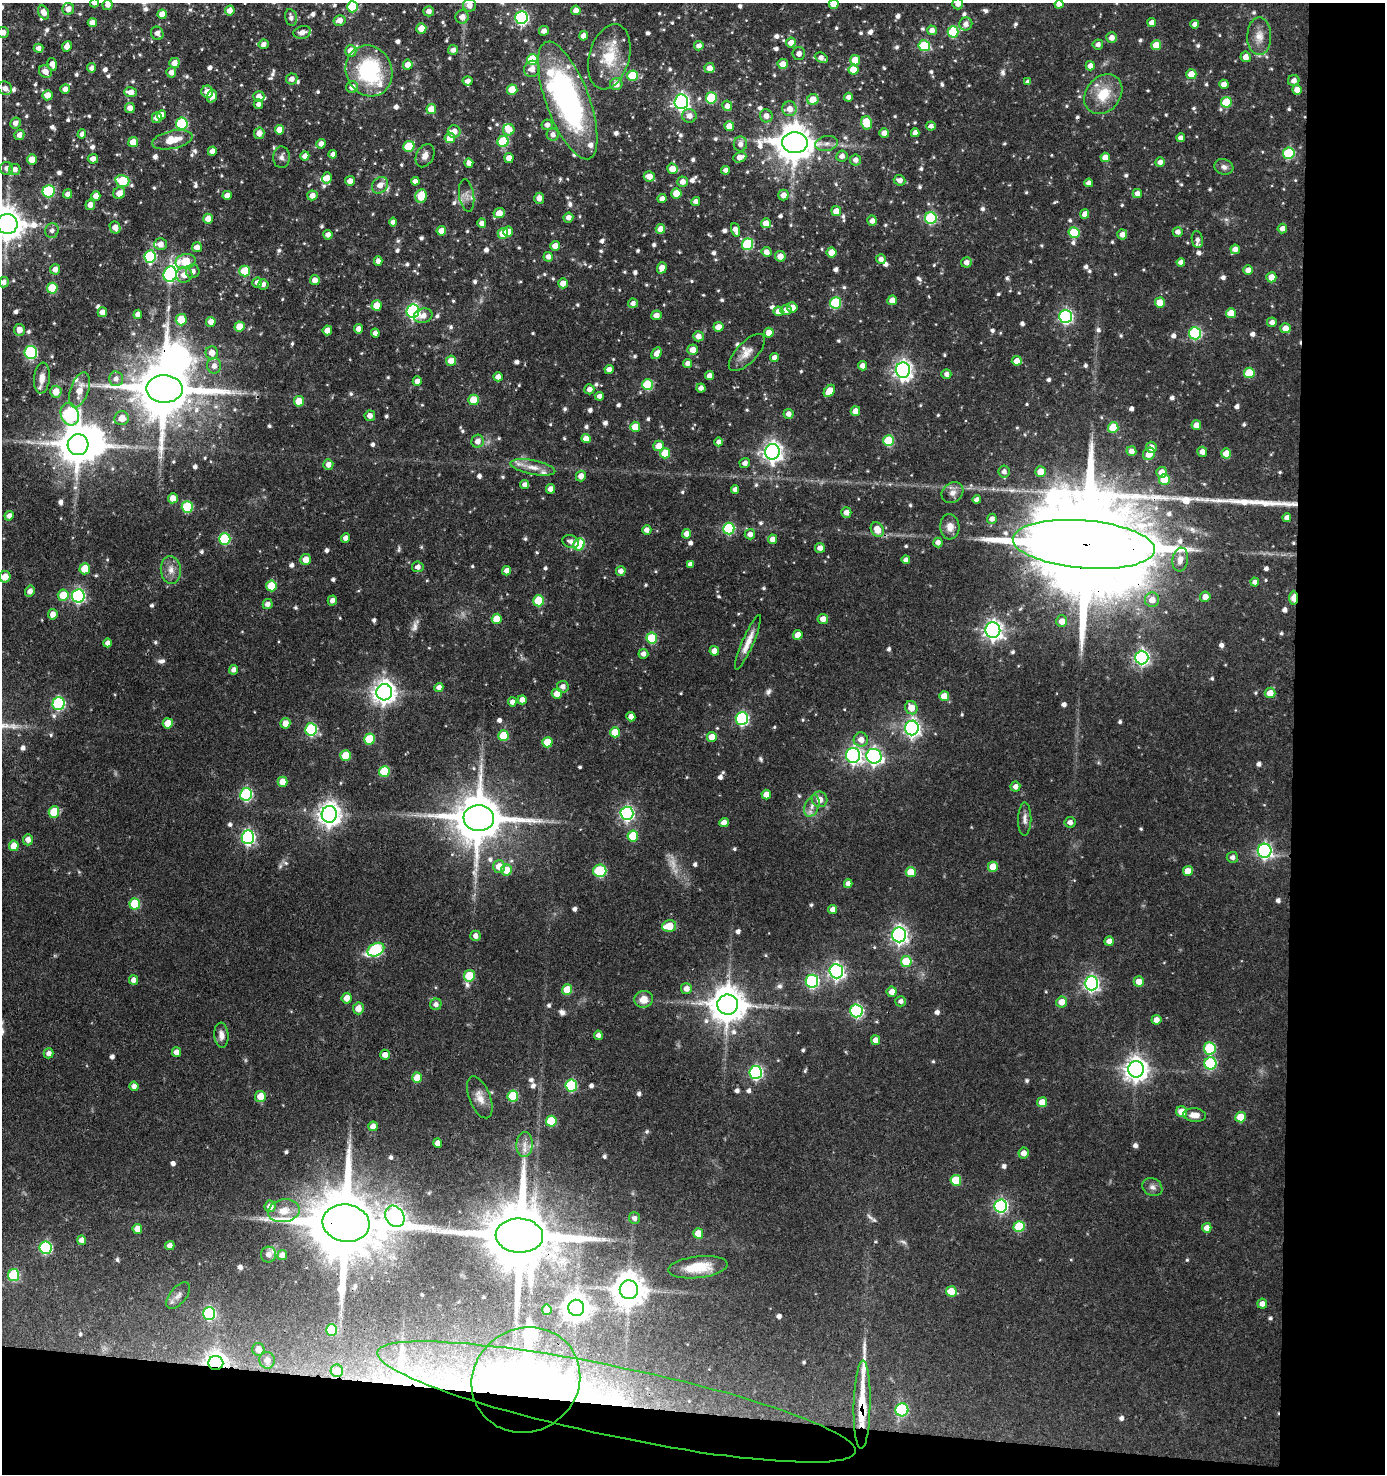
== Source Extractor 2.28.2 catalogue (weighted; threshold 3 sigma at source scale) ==
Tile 9 of 3 x 3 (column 3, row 3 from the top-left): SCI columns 2956-4338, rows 1-1472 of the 4442 x 4417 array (HDU 1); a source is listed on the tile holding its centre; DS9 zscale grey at full resolution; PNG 1387 x 1476 px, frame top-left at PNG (2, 3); each listed source drawn as its Kron ellipse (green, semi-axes under 4 px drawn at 4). Shown black and unused: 11% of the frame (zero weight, under 3 of 4 exposures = <1% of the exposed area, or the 3 px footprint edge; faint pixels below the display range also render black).
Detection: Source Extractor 2.28.2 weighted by HDU 2 'WHT'; one run over the whole footprint, this tile lists its part. Background 0.102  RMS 0.0042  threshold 0.0189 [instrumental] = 3 sigma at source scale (4.5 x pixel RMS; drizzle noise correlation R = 1.50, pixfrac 1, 0.05/0.05 arcsec/px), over >= 5 px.
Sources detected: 906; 2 too faint to see at this stretch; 6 inside a brighter object's white glare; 2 cosmic-ray / hot-pixel residue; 3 long thin detections or spike segments (spike, bleed or trail) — neither listed nor drawn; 23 inside a brighter listed object's ellipse — not listed separately; of the other 870, all 500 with FLUX_AUTO >= 1.79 (the completeness limit of this list) listed and drawn (370 fainter detections not listed), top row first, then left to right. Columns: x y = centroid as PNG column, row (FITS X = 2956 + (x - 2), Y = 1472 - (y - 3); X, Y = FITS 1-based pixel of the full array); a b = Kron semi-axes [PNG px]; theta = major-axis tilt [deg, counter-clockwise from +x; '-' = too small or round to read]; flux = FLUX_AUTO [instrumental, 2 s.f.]
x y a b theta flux
94 3 4 4 - 2
834 4 5 5 - 5.7
958 4 5 5 - 2.4
1059 4 4 4 - 2.8
108 5 5 5 - 2.4
469 5 6 6 - 3.1
352 7 5 5 - 15
68 9 6 6 - 3
230 10 5 4 - 3.4
576 10 4 4 - 3.5
429 11 5 5 - 2.2
44 12 7 5 -61 2.9
162 14 4 4 - 3.8
462 17 6 6 - 3.1
291 18 8 5 -79 1.9
521 18 6 6 - 75
340 20 6 5 - 3.1
92 23 4 4 - 2.8
1152 23 4 4 - 3.5
966 24 6 6 - 2.7
1195 24 4 4 - 2.1
421 28 5 5 - 5.5
932 30 5 5 - 2.6
544 31 5 5 - 2.1
3 32 5 5 - 2.9
302 32 9 6 14 2.6
953 32 5 5 - 23
157 33 7 6 - 2.1
583 36 5 4 - 2.7
1259 36 19 12 90 5.3
1112 38 5 5 - 2.9
791 43 5 5 - 3.7
264 44 5 5 - 2.1
1098 44 5 5 - 1.9
1156 45 5 5 - 7.4
67 46 5 5 - 3.3
699 46 4 4 - 2.5
924 46 6 5 - 25
38 48 5 4 - 2.2
453 50 5 5 - 2.1
351 51 6 5 - 4.4
799 53 6 6 - 2
609 57 33 20 74 14
1246 57 5 5 - 3
821 58 7 5 -25 2.5
532 59 5 5 - 21
855 60 5 5 - 8.2
174 63 5 5 - 3.4
52 64 6 4 -75 3
783 64 5 5 - 4.2
408 65 5 5 - 3.9
1090 66 4 4 - 3.1
92 68 4 4 - 2.2
709 68 5 5 - 3.3
532 69 8 7 - 3.4
853 70 5 5 - 7.5
369 71 26 23 -67 42
45 72 7 5 -42 3.4
171 72 5 5 - 2.5
1191 74 5 5 - 7.2
632 76 5 5 - 16
292 79 6 5 - 2.2
468 81 5 4 - 2.3
1294 81 6 5 - 2.4
1028 82 4 4 - 2
616 84 6 6 - 3.9
1224 84 4 4 - 3.2
352 87 6 5 - 3.4
5 88 7 6 - 2.2
65 89 5 4 - 2.5
512 90 5 5 - 12
1297 90 5 4 - 3.4
131 92 6 5 - 3.9
207 92 6 5 - 3.9
1103 94 22 17 51 13
48 95 5 5 - 4
212 96 6 5 - 3.4
259 96 6 5 - 3
848 97 4 4 - 1.8
711 98 5 5 - 24
568 100 62 21 -70 110
813 100 5 5 - 6.6
681 102 7 7 - 150
1226 102 5 5 - 15
258 104 5 4 - 1.9
727 106 5 5 - 2.4
130 108 5 5 - 2.7
431 109 5 5 - 6.1
790 109 7 7 - 3.9
161 115 5 4 - 2.6
689 116 7 6 - 3.3
766 116 6 6 - 2.5
157 118 5 5 - 2.5
15 123 6 5 - 2.1
866 123 7 5 -77 11
182 124 6 6 - 40
547 125 6 5 - 2.2
729 126 5 5 - 5.6
931 126 5 4 - 2
279 130 5 4 - 4.6
509 130 6 5 - 5.4
454 131 6 6 - 3.5
259 133 5 5 - 3.6
884 133 5 4 - 3.1
915 133 4 4 - 2.4
82 134 5 4 - 1.8
19 135 5 5 - 2.5
553 135 6 6 - 2.2
450 138 5 5 - 6.4
1181 138 4 4 - 2.3
172 140 20 9 12 8.9
503 141 5 5 - 25
133 142 5 5 - 5.4
795 143 13 10 -2 1100
827 143 11 7 10 2.5
321 144 5 4 - 2.8
740 144 7 6 - 2.5
409 146 6 5 - 17
212 151 5 4 - 3.2
1289 153 5 5 - 30
333 154 4 4 - 1.8
305 156 4 4 - 2.8
425 156 12 8 62 2.7
842 156 5 5 - 2.3
282 157 11 8 -88 2
740 157 6 5 - 3.6
1105 157 5 4 - 4.2
509 158 5 4 - 3.5
32 159 5 5 - 5.6
93 159 5 5 - 2.6
856 160 5 5 - 2.3
1160 162 5 4 - 2.2
469 163 4 4 - 2.8
1224 167 9 7 -17 2
7 168 6 6 - 2.3
15 169 5 5 - 2.3
672 169 5 5 - 4.9
726 170 4 4 - 2.1
649 176 5 5 - 3.9
327 178 5 5 - 3.4
900 180 6 5 - 2.4
122 181 7 5 -16 24
350 181 5 5 - 2.7
415 181 4 4 - 2.4
683 182 5 5 - 2.9
1089 183 4 4 - 2
380 185 9 7 47 3.9
49 191 6 6 - 38
119 193 6 5 - 4
676 193 5 5 - 8.2
1137 193 5 4 - 2.5
67 194 4 4 - 1.8
227 195 4 4 - 2.8
312 195 5 5 - 3.2
467 195 16 7 -81 2.9
783 195 5 5 - 3.2
96 196 5 4 - 3.4
421 196 7 6 - 11
539 198 5 5 - 3.1
662 199 4 4 - 2.9
696 201 4 4 - 2.4
90 205 5 5 - 2.7
836 211 5 5 - 3.9
499 213 6 5 - 5.4
1085 214 5 4 - 3.3
568 217 5 5 - 2.5
931 218 6 6 - 40
208 219 5 5 - 4.3
872 221 5 4 - 2.2
393 222 4 4 - 2.1
482 223 4 4 - 2.8
766 223 5 5 - 4.8
7 224 10 10 - 840
115 227 6 5 - 3.4
1282 228 5 4 - 2.3
660 229 5 5 - 4.6
735 230 7 4 -71 2.6
52 231 7 7 - 2
441 231 5 4 - 4.4
508 232 5 5 - 3.7
1178 232 5 5 - 2.1
503 233 5 5 - 11
1074 233 5 5 - 19
1122 234 5 5 - 2.8
328 235 4 4 - 2.4
1197 240 8 5 -81 1.9
160 244 6 6 - 3.1
748 244 6 5 - 36
555 246 5 4 - 3.7
197 247 5 5 - 3.1
1235 249 5 4 - 2.8
766 252 5 4 - 2.9
832 252 5 5 - 6.2
780 256 5 5 - 4.1
150 257 6 6 - 41
548 257 5 4 - 2.5
881 259 5 5 - 2.3
186 261 10 7 11 14
378 261 5 4 - 2.4
966 262 5 5 - 2.3
1181 262 4 4 - 2.3
662 268 6 4 72 3.8
55 269 5 5 - 3.2
1248 270 4 4 - 3.5
193 271 7 6 - 2.5
245 271 5 5 - 15
170 274 8 6 74 84
184 275 8 7 - 4.2
1271 277 5 5 - 4.6
315 280 5 5 - 3.7
4 282 5 5 - 2.1
257 282 5 5 - 2.2
563 283 5 4 - 3.4
263 284 5 5 - 2
52 288 5 5 - 15
892 300 5 4 - 4.2
633 303 5 4 - 2.1
835 303 6 5 - 29
1160 303 5 5 - 6.4
377 305 5 5 - 7.7
792 307 5 5 - 3.5
786 310 5 5 - 3.1
413 311 7 6 - 92
778 311 5 5 - 3.7
102 312 5 5 - 3.8
1231 313 5 5 - 7.2
138 314 5 4 - 2.6
656 315 5 5 - 2.8
423 316 9 7 17 2.9
1065 316 6 6 - 84
181 320 6 5 - 9
211 322 5 4 - 3.6
1272 322 5 4 - 2.2
239 327 5 5 - 6.9
718 327 5 5 - 4.2
1285 328 5 5 - 3.9
358 329 4 4 - 2.7
19 330 6 5 - 3.2
327 330 5 4 - 3.7
375 333 4 4 - 2.3
769 333 5 5 - 4.8
1195 333 6 6 - 47
698 336 5 5 - 2.8
693 350 5 5 - 3.9
31 352 6 6 - 45
212 353 6 6 - 4
657 353 6 4 61 3
747 353 24 10 46 5
774 357 4 4 - 2.3
451 361 5 5 - 4.7
1017 361 5 5 - 3.3
688 363 4 4 - 2.3
214 366 8 7 - 2.7
862 366 4 4 - 2.5
609 369 4 4 - 2.4
903 370 7 7 - 210
1249 373 5 5 - 12
946 374 5 5 - 1.8
709 376 4 4 - 2.8
498 377 4 4 - 2.6
42 378 15 8 84 3.8
116 379 7 7 - 2.3
417 381 5 4 - 2.6
647 385 5 5 - 23
701 388 4 4 - 2.5
164 389 18 13 -2 3300
589 389 5 5 - 2.3
79 390 18 9 71 6.9
829 391 7 5 52 6.8
56 392 6 5 - 6.2
599 396 4 4 - 2.3
474 400 5 5 - 11
299 401 5 5 - 8.4
855 411 5 4 - 3.9
70 414 11 9 -69 67
788 414 5 5 - 2.6
370 416 5 5 - 2.5
122 418 7 7 - 4.9
1196 425 5 5 - 3.9
635 427 5 5 - 7.8
1113 427 5 5 - 13
586 439 5 4 - 4.1
478 441 6 6 - 3
889 441 5 5 - 24
719 442 4 4 - 2.1
78 445 10 10 - 1300
659 446 5 5 - 5.8
1151 447 5 5 - 3.1
1131 451 5 5 - 3
772 452 8 7 - 240
1202 452 5 4 - 2.9
665 453 5 5 - 11
1226 453 5 5 - 6.7
1149 454 6 5 - 4.7
745 463 5 5 - 2.1
328 464 5 5 - 2.7
533 467 23 7 -11 4.6
1004 471 6 5 - 1.9
1041 471 5 5 - 6.4
1162 472 5 5 - 4.4
581 476 5 5 - 3.2
1164 479 5 5 - 11
525 485 4 4 - 2
550 489 5 4 - 3.2
735 489 4 4 - 1.8
952 493 11 9 39 2.9
173 498 5 5 - 4
977 500 4 4 - 1.9
187 507 6 5 - 24
846 512 5 5 - 3
9 516 5 4 - 2.2
1287 518 4 4 - 2.4
992 519 5 5 - 2.1
950 527 13 9 -87 3.7
729 529 6 5 - 34
647 530 4 4 - 2.4
877 530 8 6 -57 5.8
686 534 5 4 - 2.7
750 534 5 5 - 2.5
345 538 4 4 - 2.2
225 539 6 5 - 33
772 539 5 4 - 2.7
571 541 8 6 -17 2
938 542 5 4 - 2.2
579 544 6 5 - 22
1084 544 71 24 -5 21000
820 548 5 5 - 2.7
306 559 5 5 - 4.8
906 560 4 4 - 2
1180 560 12 8 81 3.4
690 564 4 4 - 1.9
418 567 6 5 - 2.1
85 569 5 5 - 7.8
171 570 14 10 -84 3.9
507 571 4 4 - 2.6
621 571 5 4 - 2.4
5 577 6 5 - 5.3
1255 582 4 4 - 2
271 586 5 5 - 13
30 591 6 4 62 2.5
63 595 5 5 - 10
78 596 6 6 - 77
1205 597 5 5 - 3.4
1293 598 7 4 -90 11
332 600 5 4 - 2
1152 600 7 7 - 4.6
539 601 5 5 - 17
268 604 5 5 - 2.6
53 614 5 4 - 3.3
497 619 5 5 - 9.3
823 619 5 5 - 3.1
1062 621 6 5 - 3.9
993 630 7 7 - 210
798 635 5 5 - 3.9
652 638 5 5 - 18
748 642 29 5 66 5
107 643 4 4 - 2.2
714 651 5 4 - 3.7
643 654 5 5 - 2.1
1142 657 7 6 - 110
234 670 5 4 - 2
439 687 4 4 - 2.4
563 687 6 5 - 2.3
384 692 8 8 - 360
1270 693 5 5 - 4.7
557 694 5 5 - 5.4
944 696 5 5 - 4.9
522 700 4 4 - 3
512 702 4 4 - 2.4
58 704 6 6 - 52
911 708 7 6 - 5.4
631 717 5 4 - 2.6
742 719 6 6 - 61
168 723 5 5 - 6.6
285 723 5 5 - 4.1
912 728 7 7 - 150
311 729 6 6 - 45
615 732 5 5 - 9
503 735 5 5 - 14
712 737 5 5 - 5.2
369 739 5 5 - 16
861 740 7 7 - 3.7
547 742 5 5 - 9.8
853 755 7 7 - 120
345 756 5 5 - 11
874 756 8 7 - 130
384 772 5 5 - 19
282 782 5 5 - 5.9
1015 786 5 5 - 2.1
246 794 6 6 - 50
766 795 5 4 - 3.7
819 799 8 7 - 4.1
812 806 11 7 67 2.7
54 812 6 5 - 12
627 813 7 6 - 93
329 814 8 7 - 340
479 818 15 13 -5 2500
1025 819 16 6 89 2.3
1070 822 5 5 - 2
724 823 4 4 - 3
633 836 5 5 - 14
248 837 7 6 - 87
28 840 6 5 - 2.8
14 846 5 5 - 7.2
1265 851 7 7 - 100
1232 857 6 5 - 1.8
499 866 6 6 - 5.4
993 867 5 5 - 6.4
506 870 5 5 - 7.3
600 871 6 6 - 31
1188 871 5 5 - 6.5
911 872 5 5 - 9.7
848 884 4 4 - 2.3
135 904 5 5 - 19
833 910 4 4 - 2.8
669 926 7 5 13 9.7
899 935 7 7 - 160
475 936 5 5 - 2.2
1109 941 5 4 - 3
376 950 9 6 27 38
906 962 5 5 - 16
836 971 7 6 - 130
469 976 6 5 - 14
133 980 5 4 - 2.5
812 981 6 6 - 64
1139 981 5 5 - 4.4
1091 983 7 6 - 120
686 989 5 5 - 3.2
567 990 5 5 - 10
892 992 5 5 - 3.7
347 998 5 5 - 3.9
644 999 9 8 - 5.1
901 1001 5 5 - 1.8
1062 1002 5 5 - 4.4
436 1004 6 5 - 2
728 1005 10 10 - 1100
358 1008 6 5 - 4.5
856 1011 6 6 - 64
1156 1020 5 5 - 2.9
221 1035 12 7 -85 3
598 1035 4 4 - 2.2
875 1040 5 4 - 3.1
1210 1048 6 6 - 30
176 1052 5 4 - 2.9
49 1053 5 5 - 2.2
385 1055 5 5 - 3.6
1210 1063 6 6 - 36
1136 1069 8 8 - 400
756 1072 6 6 - 71
417 1078 5 5 - 7.9
571 1085 6 5 - 32
134 1086 5 4 - 1.9
260 1096 5 5 - 6.7
513 1096 5 5 - 23
480 1097 22 10 -68 4.9
1042 1102 5 5 - 6.6
1182 1112 5 5 - 6.9
1195 1115 11 7 -5 3.8
1241 1117 5 5 - 9.7
551 1121 5 5 - 18
373 1126 5 4 - 2.6
438 1143 5 4 - 3
524 1144 12 8 88 3.3
1024 1153 5 5 - 3.2
956 1180 5 5 - 13
1152 1187 10 8 -30 2.2
270 1206 6 5 - 3.8
1001 1206 6 6 - 79
284 1211 16 11 10 5.6
395 1216 11 9 -60 180
634 1218 6 5 - 1.8
346 1223 23 18 -8 6000
1019 1226 5 5 - 20
1207 1228 5 5 - 3.3
137 1229 5 5 - 4.6
698 1233 5 5 - 6.7
519 1236 24 17 -4 5500
82 1240 5 4 - 3
170 1246 4 4 - 2.4
46 1248 6 6 - 45
269 1254 8 7 - 2.5
282 1255 5 4 - 2.6
698 1267 30 11 7 13
14 1275 6 5 - 30
629 1290 9 9 - 860
951 1291 5 5 - 8.9
178 1295 16 8 51 2.7
1262 1304 5 4 - 2.5
576 1308 8 7 - 490
547 1310 5 4 - 4
209 1313 6 6 - 48
331 1330 5 5 - 20
258 1349 6 6 - 3.4
267 1360 8 7 - 3.7
216 1363 7 7 - 260
337 1371 6 6 - 5.2
526 1380 55 51 32 260
617 1402 244 35 -12 170
862 1405 44 8 89 17
902 1410 6 6 - 38
Overlapping masked pixels (flux is a lower limit): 12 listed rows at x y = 451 361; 164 389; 1084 544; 1293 598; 479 818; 385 1055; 346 1223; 519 1236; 216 1363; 526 1380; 617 1402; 862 1405
Isophote crosses this tile's border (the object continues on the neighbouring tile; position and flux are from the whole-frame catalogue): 11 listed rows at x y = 94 3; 834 4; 958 4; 1059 4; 108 5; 352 7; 68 9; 3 32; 7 224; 4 282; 5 577